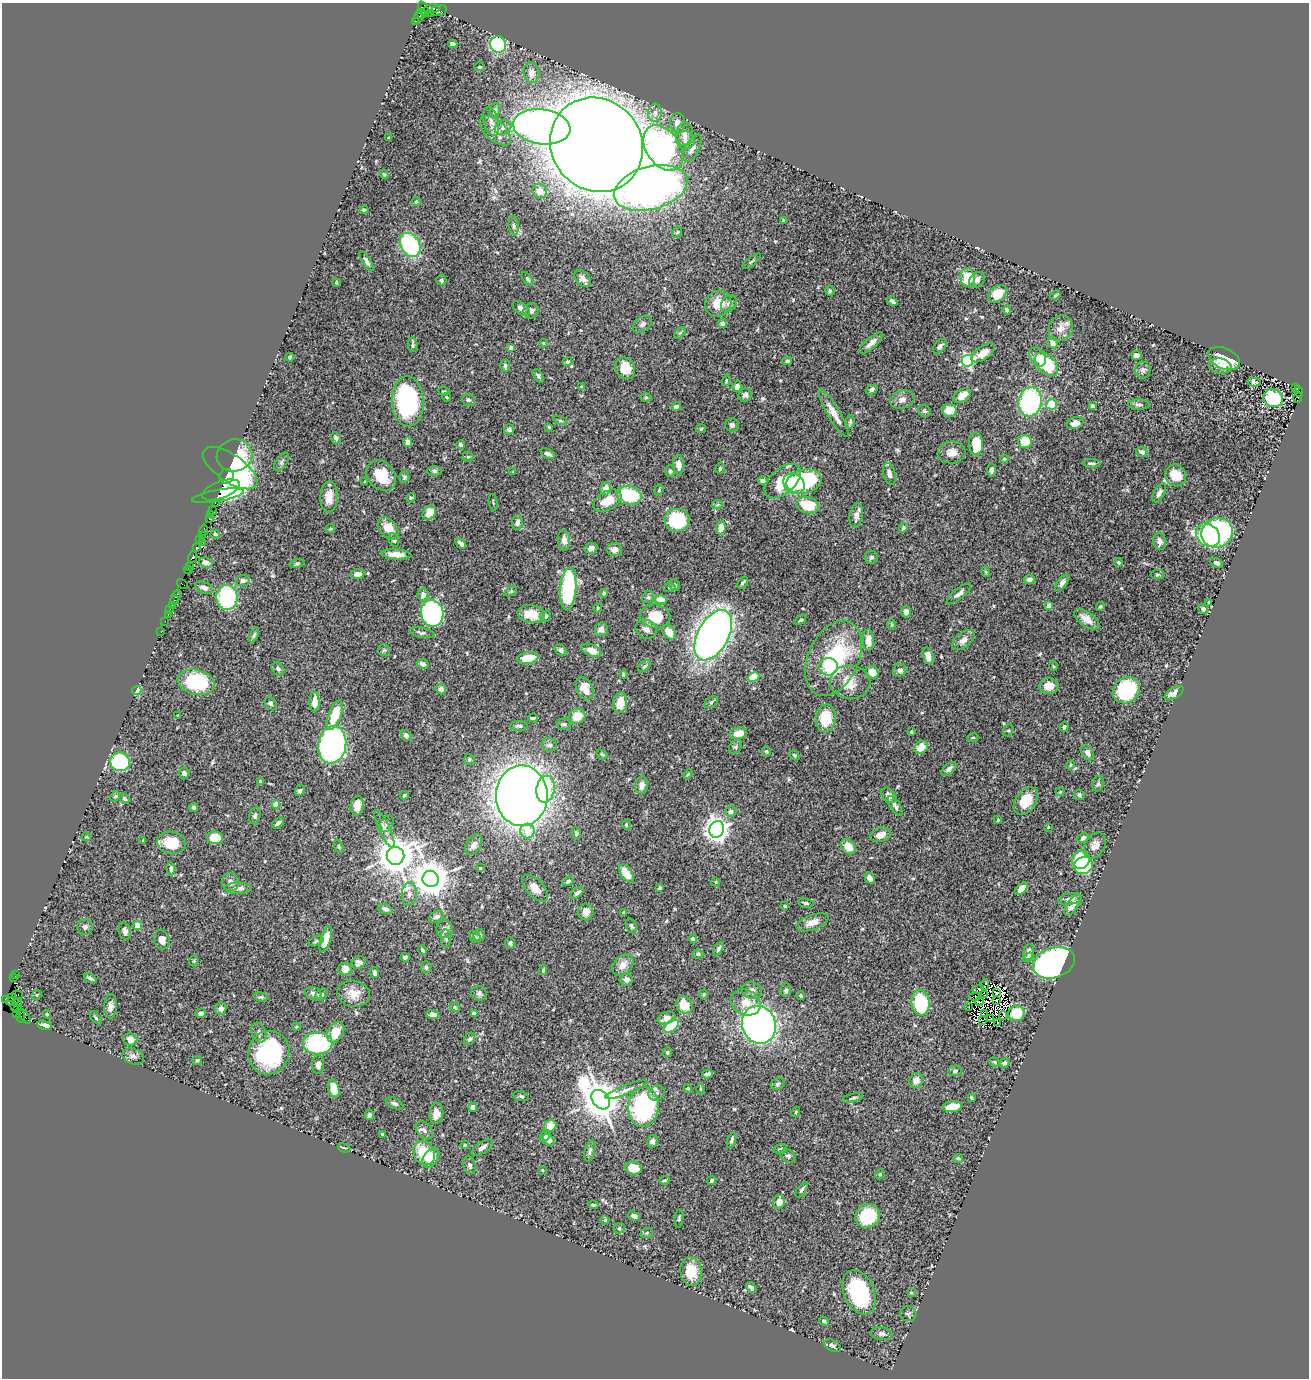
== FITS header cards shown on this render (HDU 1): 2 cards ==
NAXIS1  =                 1307
NAXIS2  =                 1376

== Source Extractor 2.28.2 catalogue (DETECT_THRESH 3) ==
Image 1307 x 1376 px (HDU 1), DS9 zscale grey, 1 PNG px = 1 image px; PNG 1311 x 1380 px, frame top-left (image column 1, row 1376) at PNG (2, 3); each listed source drawn as its Kron ellipse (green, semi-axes under 4 px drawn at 4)
Background 1.04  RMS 0.041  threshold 0.124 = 3 sigma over >= 5 px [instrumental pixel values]
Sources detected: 556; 13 with non-positive FLUX_AUTO (blend fragments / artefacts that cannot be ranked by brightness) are neither listed nor drawn; of the other 543, the 500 brightest by FLUX_AUTO listed and drawn (43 fainter detections omitted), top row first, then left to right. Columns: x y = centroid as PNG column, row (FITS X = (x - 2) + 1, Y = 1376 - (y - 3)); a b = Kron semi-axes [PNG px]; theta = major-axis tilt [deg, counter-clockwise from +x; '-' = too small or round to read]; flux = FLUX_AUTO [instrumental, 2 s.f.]
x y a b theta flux
423 9 8 5 -68 240
432 9 8 3 7 360
439 11 8 5 15 370
430 13 3 2 - 44
422 15 3 2 - 61
418 16 8 3 74 100
415 21 3 2 - 490
453 44 4 4 - 11
498 44 8 8 - 290
479 67 5 4 - 3.6
531 73 10 8 -81 22
495 110 7 5 80 6.1
655 113 9 7 88 14
491 122 14 7 -76 14
677 123 10 7 90 19
503 127 9 6 26 12
542 127 29 17 -7 1800
495 131 19 10 -42 28
685 134 12 8 82 21
389 138 4 3 - 4
685 140 9 9 - 15
596 145 49 45 -51 12000
663 148 25 17 -55 710
692 148 15 7 62 19
384 174 5 4 - 2.8
651 188 38 21 15 1500
540 191 7 7 - 27
416 202 4 3 - 3.5
364 210 4 4 - 4.1
783 220 3 3 - 2.8
514 226 9 5 -83 8.2
677 232 6 4 65 4.3
410 245 13 9 -61 260
366 261 11 4 -58 9.2
752 261 11 3 40 4.6
968 278 9 7 -78 76
528 279 8 4 -53 4.9
583 279 10 6 -44 16
441 280 5 5 - 5.6
977 280 9 6 44 9.7
336 282 3 3 - 4
830 291 5 4 - 4.2
997 294 10 7 42 51
1055 295 5 3 - 3.3
892 301 6 3 -43 8.1
729 303 9 7 51 12
718 304 13 12 - 51
521 308 10 5 -38 13
1007 310 4 3 - 5.9
531 311 8 7 - 12
723 323 5 4 - 11
642 324 10 7 36 10
1061 328 13 11 58 25
680 333 7 4 44 4.7
543 343 4 4 - 3
871 343 15 5 41 19
1053 343 6 5 - 13
413 345 7 4 -84 5.3
940 346 8 5 49 9.5
511 348 4 3 - 8
983 353 14 6 35 25
1136 355 5 4 - 9.7
289 357 4 4 - 4.8
1038 357 10 7 -60 22
1224 358 17 10 -24 71
787 361 5 4 - 4.8
967 361 6 5 - 500
567 362 5 4 - 5.1
1047 364 14 9 -47 150
505 366 6 5 - 5.7
1220 366 11 7 -10 16
625 368 11 9 -61 47
1143 370 8 7 - 9.1
538 376 7 4 -56 6.2
726 380 5 4 - 3.3
1254 382 6 4 -9 11
582 387 4 3 - 3.5
737 387 5 4 - 15
1295 387 2 2 - 120
872 390 6 4 28 7.3
444 391 5 3 - 2.8
1299 391 6 3 -72 290
745 395 7 6 - 9.8
962 396 10 6 34 28
447 397 4 3 - 3.1
646 397 6 4 2 3.7
1273 398 10 9 - 220
1298 398 5 3 - 220
468 400 6 6 - 6.3
902 400 12 9 17 16
408 401 25 16 -87 400
1030 402 15 12 79 340
1051 404 5 5 - 64
1139 404 11 5 0 7.2
1092 406 4 3 - 6
676 407 5 4 - 11
949 410 7 6 - 36
924 411 7 5 -34 5.8
834 413 27 6 -59 31
560 421 7 3 -19 3.6
850 422 7 4 81 5.1
1075 423 8 5 16 18
732 425 7 6 - 9.9
549 427 4 3 - 3
509 429 5 5 - 9.4
701 429 5 4 - 3.6
336 438 6 5 - 6.6
408 442 5 4 - 13
1025 442 7 6 - 58
976 444 11 7 -88 58
461 445 4 3 - 7
952 452 14 11 7 23
1142 452 6 5 - 8.6
548 454 8 4 -26 9.3
235 455 18 16 19 100
468 457 5 5 - 3.4
1004 459 4 3 - 3.2
282 462 10 5 58 8
1092 463 9 4 -3 6.1
679 465 10 5 -86 21
230 468 32 13 -35 280
720 468 5 4 - 5
991 470 6 4 83 8
434 471 7 5 -1 6
670 471 5 5 - 5.4
513 472 3 2 - 2.9
889 474 11 6 -74 13
1176 475 11 10 - 53
226 476 7 7 - 390
381 476 17 13 -48 68
404 477 6 5 - 4.7
763 481 4 3 - 8.2
783 481 21 12 42 98
365 482 4 3 - 2.8
804 482 18 12 12 230
794 484 11 9 -39 63
606 488 6 5 - 29
221 490 20 8 21 310
659 490 6 4 69 3.7
1159 493 10 5 62 10
629 495 12 9 -12 140
218 496 26 6 10 250
329 497 15 8 87 31
411 498 5 4 - 3.3
607 501 15 9 32 47
215 502 3 2 - 170
493 502 8 2 -81 2.9
717 505 6 3 19 3
808 505 12 8 -13 95
212 511 3 3 - 94
429 513 8 6 51 30
210 515 3 2 - 76
856 515 12 6 79 16
209 519 3 3 - 72
677 520 12 11 - 170
517 522 7 5 84 12
388 528 13 8 -50 42
721 528 6 4 81 31
903 528 5 3 - 5.1
330 529 5 3 - 2.6
204 530 5 3 - 88
1217 533 16 14 34 430
215 534 5 3 - 4
202 535 2 2 - 53
1208 535 13 10 -41 430
200 539 4 2 - 67
394 540 7 5 -64 5.2
564 540 10 6 -85 15
1160 541 9 6 -82 15
202 542 3 2 - 62
461 543 6 3 -47 8.6
196 548 4 3 - 160
591 548 6 5 - 11
614 550 7 6 - 18
396 554 15 5 -4 23
192 557 6 3 69 230
871 557 6 6 - 6.6
1118 562 4 3 - 4.2
206 563 7 5 -10 16
1216 563 7 4 -30 6.9
297 564 8 4 9 4.3
190 566 3 2 - 93
188 570 4 3 - 150
986 572 5 3 - 2.8
358 574 7 5 6 16
1157 575 7 4 7 4.1
1029 579 5 4 - 9.5
243 581 7 5 5 8.9
742 583 6 3 50 5.6
1062 583 9 5 53 12
182 584 6 2 -33 87
675 585 6 5 - 7.5
204 588 9 5 -21 12
670 588 6 3 -1 3.3
568 589 21 8 85 320
511 591 7 4 31 3.8
604 593 4 4 - 5.3
959 594 15 5 40 13
423 595 6 5 - 15
176 597 8 3 63 130
227 597 12 10 -88 230
648 597 6 5 - 5.6
174 600 5 3 - 74
661 600 6 4 -3 33
1208 602 3 2 - 2.6
172 605 3 2 - 71
1049 606 4 4 - 32
1100 606 5 4 - 4.5
598 608 4 4 - 3.5
170 609 2 2 - 46
1203 609 5 5 - 8.3
906 612 5 5 - 12
432 613 13 11 -77 660
168 614 3 2 - 44
531 614 13 8 -10 51
546 616 6 5 - 8.5
655 616 15 11 -7 70
1087 619 14 7 -35 25
801 620 6 4 36 4.2
165 621 2 2 - 18
892 625 5 4 - 3.6
601 629 7 6 - 16
646 629 11 9 -29 19
161 631 3 2 - 54
669 632 8 5 -50 37
422 633 13 5 -11 8.9
254 635 8 4 65 5.2
713 635 27 15 61 2200
868 640 11 5 -88 33
963 640 13 7 39 18
384 650 6 5 - 4.3
560 650 6 5 - 8.2
592 650 10 6 -22 25
928 655 9 5 -76 25
528 658 11 6 11 44
833 658 40 25 65 290
423 664 6 4 -25 10
644 666 7 4 36 5.2
1053 666 4 3 - 2.6
828 667 9 9 - 41
278 669 7 5 -47 6.2
900 670 6 6 - 9.2
872 672 7 6 - 32
623 674 4 3 - 3
754 677 6 4 26 89
196 682 18 12 -12 160
850 682 20 16 -4 53
1049 686 9 8 - 37
585 688 12 8 -64 41
441 689 5 5 - 11
137 690 4 4 - 190
1126 690 14 12 41 240
1174 693 10 5 32 19
315 702 10 5 88 29
711 702 7 5 37 4.8
271 703 7 5 -58 8.7
620 703 10 7 82 47
178 715 3 3 - 3.5
335 715 15 6 69 82
577 716 8 7 - 47
533 718 5 3 - 4.2
826 718 14 10 83 75
564 724 7 6 - 6.6
519 726 9 5 0 6.8
1064 727 5 4 - 5.2
1008 730 6 5 - 4.4
911 732 3 3 - 2.8
738 733 9 6 12 31
406 735 6 5 - 11
973 738 5 3 - 3.1
332 745 19 14 80 1000
549 745 7 6 - 11
736 747 8 5 56 6.2
921 747 7 6 - 36
766 751 5 4 - 3.8
1087 753 8 5 -60 14
602 754 6 4 -37 4.7
794 755 5 4 - 4.8
469 759 5 5 - 5.6
120 762 10 9 - 220
1071 765 4 4 - 3.1
949 769 9 5 40 8.8
184 773 5 5 - 6.4
688 774 5 3 - 3.2
260 782 4 4 - 17
1098 784 8 5 72 5.8
642 785 9 6 86 14
545 789 13 9 81 80
300 790 5 4 - 5.7
1060 792 4 4 - 2.7
404 795 4 3 - 3.9
889 795 9 6 -44 18
1079 795 5 5 - 6.1
115 796 5 4 - 4
522 796 30 26 -89 3800
124 798 5 4 - 4.6
1026 801 15 10 55 60
276 804 4 4 - 48
357 806 10 6 84 26
895 806 11 5 -59 9
193 807 4 4 - 4.6
731 811 5 5 - 8.3
255 816 8 5 76 6.4
998 820 3 3 - 3.6
278 823 7 4 38 9.1
387 824 9 6 61 7.8
626 825 5 3 - 3.4
1048 827 3 3 - 2.6
384 829 20 5 -65 15
717 829 8 7 - 2500
527 831 7 7 - 45
576 833 6 4 -78 5.5
880 835 10 7 17 26
86 837 4 4 - 3
215 838 8 6 -9 63
1083 838 6 4 41 9.2
143 841 3 3 - 3
172 843 14 11 -8 83
474 845 11 7 60 12
1095 845 14 9 60 20
339 846 7 4 -71 3.7
848 847 8 6 -46 33
395 856 9 9 - 7600
1081 860 9 8 - 100
1084 865 9 8 - 170
480 868 4 4 - 3.1
171 869 7 4 -86 8.4
626 873 10 5 -55 37
870 878 6 4 -62 11
431 879 8 8 - 6900
568 881 6 4 32 5.4
230 882 9 8 - 14
716 882 4 4 - 2.9
238 888 13 5 0 19
535 888 16 9 -46 29
660 888 3 3 - 4.1
1021 889 7 4 45 28
577 893 7 4 38 8.7
409 894 12 7 87 15
1070 899 12 5 9 12
806 903 8 4 -12 5.2
1073 905 12 5 52 22
785 906 3 3 - 4.3
385 909 8 4 -20 9.6
586 912 8 7 - 20
624 913 4 3 - 4.8
436 917 8 5 22 11
812 922 17 7 19 24
138 925 4 4 - 64
631 926 8 5 -64 6
85 927 8 7 - 8.2
445 929 9 8 - 15
125 931 9 6 -77 11
479 935 6 6 - 7.1
475 937 7 4 -41 6.3
446 938 9 5 -89 5.8
326 939 13 5 73 39
693 939 4 3 - 5.3
162 940 10 7 -72 20
316 941 8 5 21 5.4
510 943 6 5 - 5.4
718 949 7 4 59 7.7
423 950 5 3 - 4.7
1029 952 8 5 81 15
698 954 5 4 - 4.8
405 957 4 4 - 6.9
1028 957 6 3 35 4.3
194 961 5 5 - 3.2
359 963 7 6 - 9.7
1054 963 21 15 18 960
623 965 12 8 45 27
426 967 6 5 - 5
345 969 7 6 - 21
543 970 5 3 - 3.8
375 972 6 4 -79 8.2
16 975 3 2 - 35
14 978 2 2 - 16
90 978 6 3 -27 6.4
626 979 6 6 - 14
985 985 5 2 - 8
978 989 6 3 25 4.9
786 990 7 5 -87 6.4
752 991 10 8 -15 12
313 993 8 6 -20 9
479 993 8 7 - 8.7
996 993 3 2 - 2.7
354 994 16 13 -13 36
704 994 4 4 - 4
17 995 5 2 - 170
37 995 5 4 - 3.2
322 995 7 5 47 5.2
800 995 4 4 - 5
985 995 3 2 - 2.9
261 997 7 4 -9 5.1
975 997 6 2 2 2.8
11 998 3 2 - 41
6 1000 4 3 - 67
996 1000 3 2 - 5.9
12 1001 6 3 4 160
979 1001 4 2 - 3.1
18 1002 4 3 - 200
746 1002 15 12 -25 38
921 1003 13 9 -83 220
684 1005 9 7 -54 50
15 1006 3 2 - 42
111 1006 12 6 89 13
969 1006 3 2 - 3.1
455 1007 5 4 - 3.4
221 1008 6 5 - 11
18 1009 2 2 - 25
201 1013 5 4 - 10
1016 1013 8 7 - 65
17 1014 4 2 - 26
47 1014 4 3 - 2.9
432 1014 6 4 -7 12
474 1014 4 4 - 21
984 1014 4 2 - 4.6
1003 1015 4 2 - 4.4
21 1016 7 2 -84 120
25 1016 8 3 -53 140
96 1018 8 3 -50 4.1
667 1018 9 6 22 15
990 1019 4 3 - 6.2
982 1020 3 2 - 4.1
998 1022 3 2 - 6.9
44 1025 7 4 -13 17
759 1025 19 16 -69 1100
671 1026 8 5 37 100
296 1027 3 3 - 2.8
336 1032 11 7 58 44
259 1033 10 7 -68 11
130 1039 7 6 - 17
469 1039 7 5 54 6.6
317 1043 15 11 0 340
667 1052 5 4 - 3.5
269 1053 22 20 69 330
133 1056 11 7 -18 12
197 1060 5 4 - 4.5
994 1062 5 4 - 3
1004 1063 5 4 - 7.5
318 1065 9 6 85 12
955 1071 7 5 6 6.7
708 1074 5 3 - 9.8
916 1080 8 6 60 18
778 1084 7 5 23 5.1
688 1088 4 3 - 3.3
334 1089 9 5 -75 42
700 1089 5 3 - 3
626 1090 22 4 22 14
656 1093 8 7 - 11
521 1096 8 4 -15 4.7
853 1098 10 3 14 5.8
971 1098 3 2 - 3.4
601 1100 11 8 -49 8100
394 1103 9 5 -27 7.5
473 1107 4 4 - 13
643 1107 20 15 85 420
952 1107 9 5 7 39
796 1112 5 4 - 3.2
436 1113 10 7 82 19
369 1115 5 4 - 6.9
550 1126 6 5 - 36
424 1130 10 7 -50 11
382 1134 3 3 - 2.7
545 1136 6 4 54 6.5
548 1140 7 5 -40 14
732 1140 8 4 70 6.1
652 1141 6 5 - 9.6
465 1145 4 3 - 2.7
344 1148 6 2 -21 3
482 1148 12 5 33 12
780 1149 7 4 12 5
590 1151 10 5 77 8.2
424 1153 12 10 -59 88
788 1156 8 6 -28 6.5
431 1157 11 7 57 41
958 1158 5 4 - 3.4
470 1165 9 6 -71 7.2
633 1168 8 6 -17 40
542 1170 3 3 - 3.6
880 1174 5 4 - 6.3
665 1180 5 3 - 3.4
712 1180 5 4 - 5.1
802 1190 9 3 54 5.3
779 1202 7 5 74 20
593 1205 5 4 - 3.3
634 1216 6 4 -24 9.4
868 1216 12 11 - 150
679 1219 9 4 85 5.1
605 1220 4 4 - 2.9
619 1228 6 5 - 4.5
647 1233 6 5 - 4
691 1271 14 11 -82 61
751 1288 6 3 -51 7.8
859 1292 23 15 -66 220
911 1292 3 3 - 2.8
908 1314 8 7 - 7
824 1321 5 4 - 6
882 1334 11 6 -7 10
832 1346 9 5 -31 6.8
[43 fainter detections neither listed nor drawn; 13 non-positive-flux detections neither listed nor drawn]